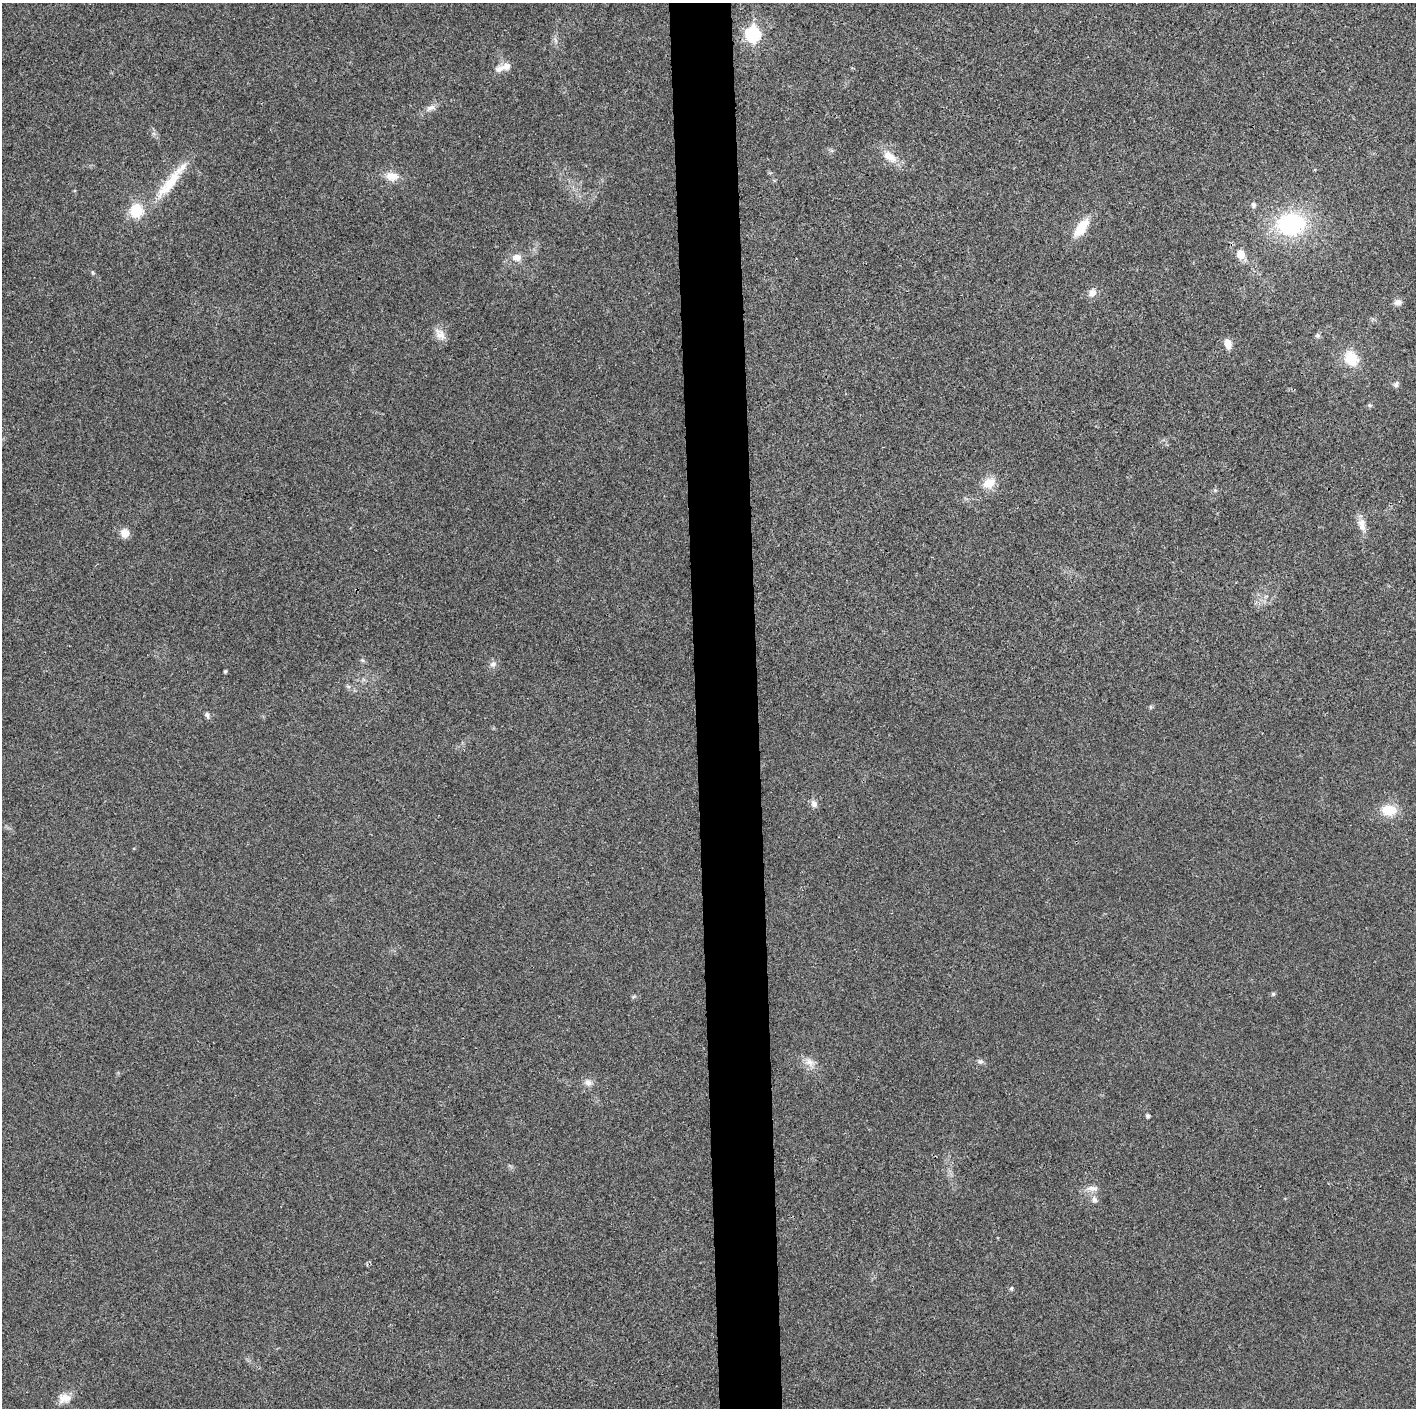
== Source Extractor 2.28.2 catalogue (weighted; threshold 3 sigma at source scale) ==
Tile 5 of 3 x 3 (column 2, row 2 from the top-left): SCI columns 1415-2828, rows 1411-2816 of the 4242 x 4224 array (HDU 1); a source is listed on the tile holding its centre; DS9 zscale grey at full resolution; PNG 1418 x 1410 px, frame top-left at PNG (2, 3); no overlay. Shown black and unused: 4% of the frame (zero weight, under 3 of 4 exposures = <1% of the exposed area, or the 3 px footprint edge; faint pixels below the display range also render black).
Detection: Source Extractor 2.28.2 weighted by HDU 2 'WHT'; one run over the whole footprint, this tile lists its part. Background 0.0231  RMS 0.0056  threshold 0.0254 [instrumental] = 3 sigma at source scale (4.5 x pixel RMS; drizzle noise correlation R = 1.50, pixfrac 1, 0.05/0.05 arcsec/px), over >= 5 px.
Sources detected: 39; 1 inside a brighter listed object's ellipse — not listed separately; the other 38 listed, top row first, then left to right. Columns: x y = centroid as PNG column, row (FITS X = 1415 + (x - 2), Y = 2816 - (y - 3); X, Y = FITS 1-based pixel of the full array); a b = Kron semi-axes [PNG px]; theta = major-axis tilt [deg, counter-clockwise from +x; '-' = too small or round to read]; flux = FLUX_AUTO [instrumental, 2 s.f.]
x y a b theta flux
753 34 8 7 - 81
506 66 11 10 - 4
431 108 14 7 18 3
890 157 23 11 -36 7.8
392 176 18 11 -6 6.8
171 181 39 14 51 19
1253 205 6 5 - 1.7
136 211 13 13 - 16
1291 224 31 24 7 58
1081 227 22 10 54 13
1241 254 10 9 - 5.9
517 257 13 9 13 4.6
1092 293 10 9 - 3.5
1398 302 9 7 4 3
441 335 16 11 -45 4.8
1318 335 6 6 - 1.2
1228 344 10 7 -75 5.3
1351 358 16 12 -55 15
1396 384 8 6 66 1.5
1370 405 6 5 - 0.84
989 483 16 11 29 8.2
1215 490 5 5 - 0.75
1362 525 19 9 -82 5.2
125 533 10 9 - 5
362 660 6 4 -43 0.85
493 664 8 7 - 2.1
225 671 3 3 - 0.92
207 715 8 5 -75 1.6
814 804 10 8 -67 2.4
1389 810 14 10 -1 13
1273 994 6 5 - 0.79
980 1061 8 6 -15 1.4
809 1062 12 9 -20 4.3
588 1083 10 8 -43 3.1
1148 1116 4 4 - 1.4
1092 1188 16 7 -6 3.4
1094 1200 9 7 -76 2.3
64 1398 17 12 9 5.4
Unlisted compact peaks at least as high as the median listed source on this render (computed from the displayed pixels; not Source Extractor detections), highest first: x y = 1011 1288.